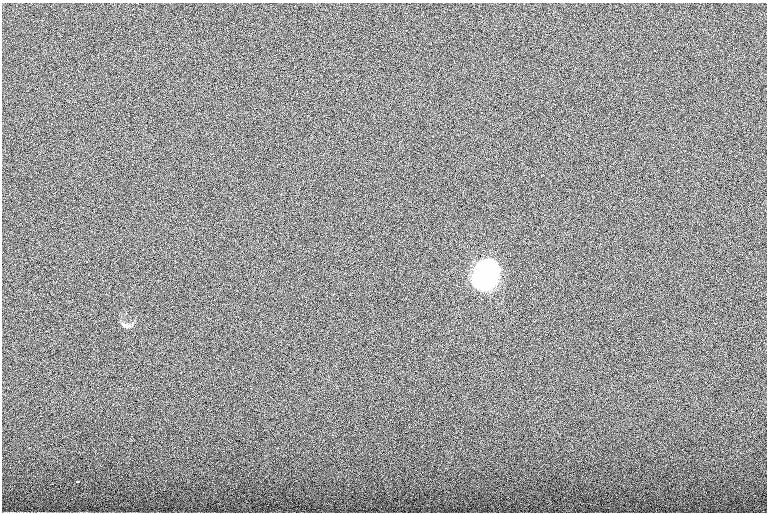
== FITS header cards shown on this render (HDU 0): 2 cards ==
NAXIS1  =                 1530 /
NAXIS2  =                 1020 /

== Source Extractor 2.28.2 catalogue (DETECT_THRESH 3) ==
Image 1530 x 1020 px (HDU 0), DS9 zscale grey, zoomed out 1/2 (1 PNG px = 2 x 2 image px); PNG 769 x 514 px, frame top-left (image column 2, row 1019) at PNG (2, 3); no overlay
Background 99.9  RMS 9.5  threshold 28.5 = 3 sigma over >= 5 px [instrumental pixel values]
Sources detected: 7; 2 cannot appear on this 1/2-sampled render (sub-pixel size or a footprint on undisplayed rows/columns) and are not listed; the other 5 listed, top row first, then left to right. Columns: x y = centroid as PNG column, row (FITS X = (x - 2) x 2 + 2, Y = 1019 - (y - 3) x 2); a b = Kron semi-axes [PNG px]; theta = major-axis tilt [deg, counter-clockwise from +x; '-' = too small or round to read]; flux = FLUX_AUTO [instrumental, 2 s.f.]
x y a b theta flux
101 126 2 2 - 3.6e+03
485 277 17 15 90 3.5e+06
126 325 14 4 -17 8.9e+03
79 481 2 1 - 1.2e+03
77 482 2 2 - 5.6e+03
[2 sub-pixel or undisplayed-footprint detections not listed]